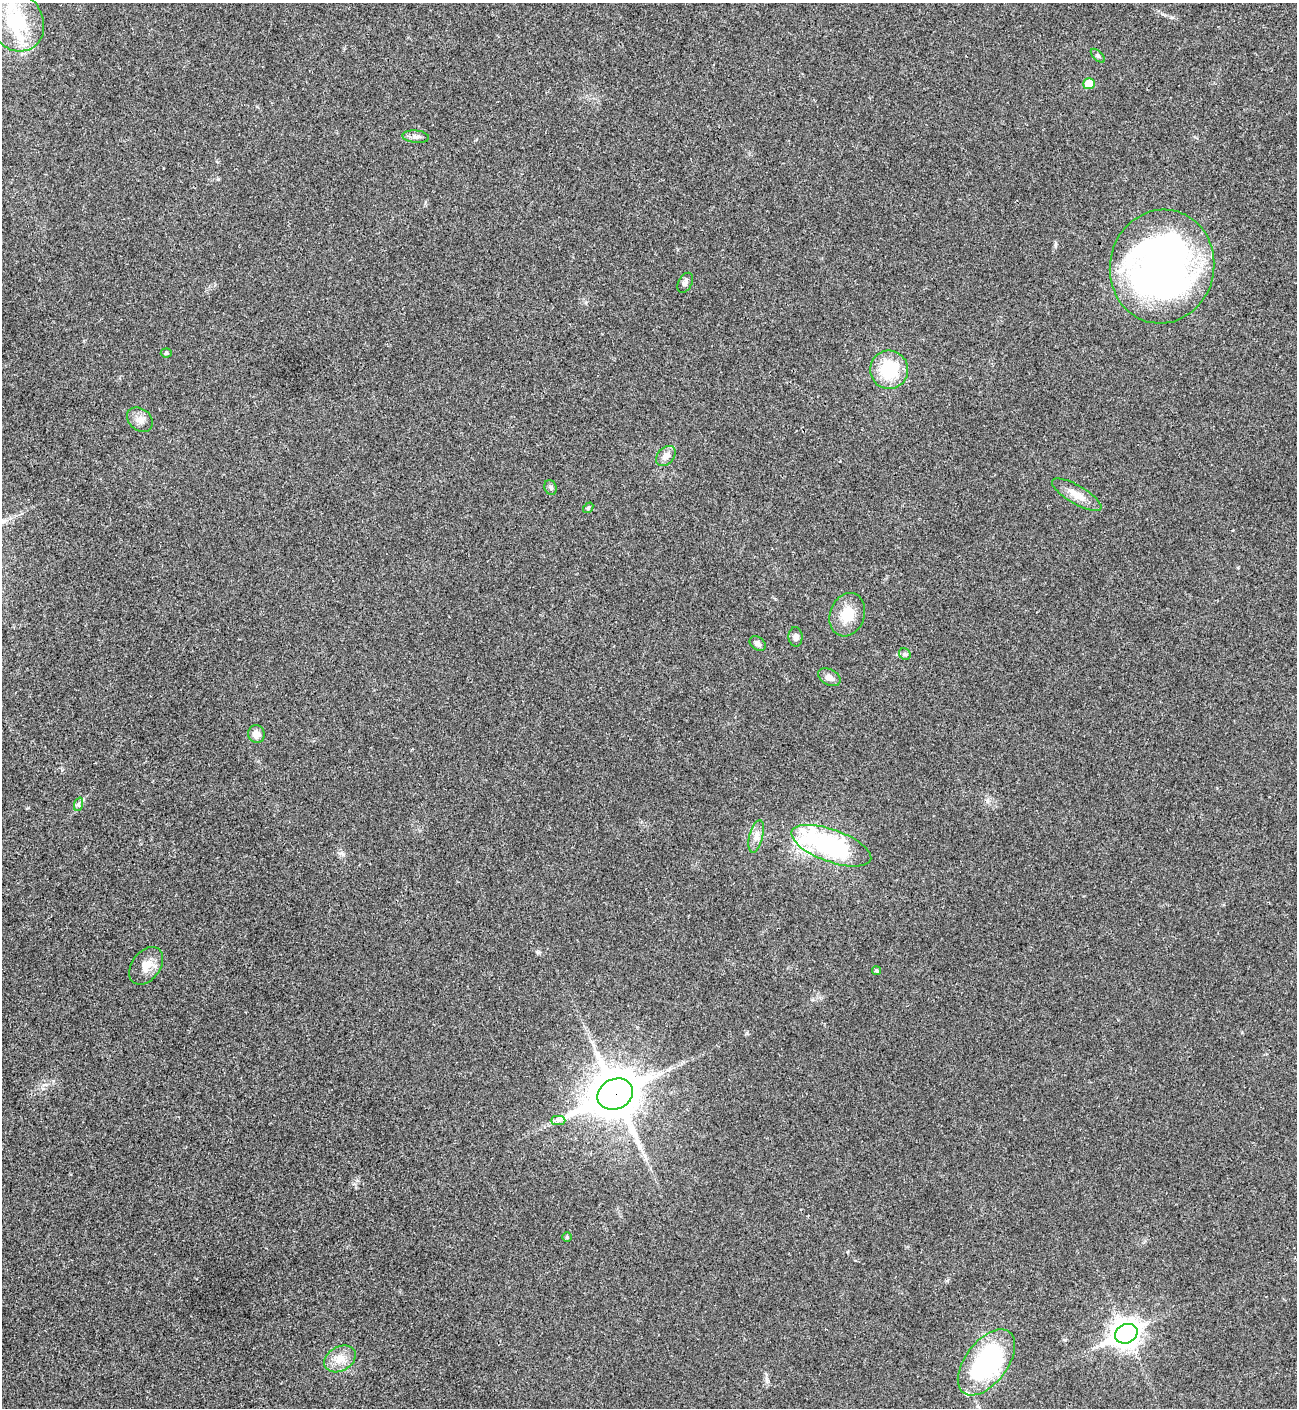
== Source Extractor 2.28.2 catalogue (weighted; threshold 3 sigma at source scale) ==
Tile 11 of 4 x 4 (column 3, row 3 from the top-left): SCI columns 2876-4170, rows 1409-2814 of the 5620 x 5631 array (HDU 1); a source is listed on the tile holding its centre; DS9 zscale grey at full resolution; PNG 1299 x 1410 px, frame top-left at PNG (2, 3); each listed source drawn as its Kron ellipse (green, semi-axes under 4 px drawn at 4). Shown black and unused: <1% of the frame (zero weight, under 3 of 4 exposures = <1% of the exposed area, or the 3 px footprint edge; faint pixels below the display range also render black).
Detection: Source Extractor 2.28.2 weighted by HDU 2 'WHT'; one run over the whole footprint, this tile lists its part. Background 0.0207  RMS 0.004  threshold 0.018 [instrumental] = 3 sigma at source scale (4.5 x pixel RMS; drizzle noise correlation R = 1.50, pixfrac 1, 0.05/0.05 arcsec/px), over >= 5 px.
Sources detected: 33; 1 inside a brighter object's white glare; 1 long thin detection or spike segment (spike, bleed or trail) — neither listed nor drawn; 1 inside a brighter listed object's ellipse — not listed separately; the other 30 listed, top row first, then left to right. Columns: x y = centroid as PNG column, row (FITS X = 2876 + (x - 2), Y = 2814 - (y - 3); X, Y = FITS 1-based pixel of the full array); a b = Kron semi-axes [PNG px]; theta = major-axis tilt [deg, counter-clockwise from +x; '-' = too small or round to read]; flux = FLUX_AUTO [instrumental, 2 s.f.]
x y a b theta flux
16 21 31 26 -60 30
1098 56 8 4 -45 0.77
1089 84 6 5 - 7.7
416 137 13 6 -5 1.7
1162 266 57 52 78 210
685 283 11 6 62 1.4
166 353 5 4 - 0.52
889 370 19 19 - 18
140 420 14 11 -39 3
666 456 11 8 48 2.8
551 488 8 5 -71 0.91
1077 495 28 9 -30 5.3
588 508 6 4 50 0.53
847 615 22 17 70 8.8
795 637 9 7 -87 1.6
758 643 9 6 -36 1.6
905 654 6 5 - 0.79
829 677 12 8 -28 2.4
256 734 9 8 - 3
79 804 7 4 71 0.77
756 836 17 6 76 2.7
831 846 42 16 -20 58
146 966 21 14 54 4.9
877 971 4 4 - 0.65
615 1094 18 15 26 1600
558 1120 7 4 0 1.1
567 1237 4 4 - 0.56
1126 1334 11 9 26 410
340 1359 17 12 29 5.4
986 1362 38 21 53 58
Overlapping masked pixels (flux is a lower limit): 1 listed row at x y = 615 1094
Isophote crosses this tile's border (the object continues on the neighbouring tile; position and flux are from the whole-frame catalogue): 1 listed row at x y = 16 21
Unlisted compact peaks at least as high as the median listed source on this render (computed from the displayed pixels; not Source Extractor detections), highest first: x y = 987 801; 538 952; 747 1033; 1055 245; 767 1379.